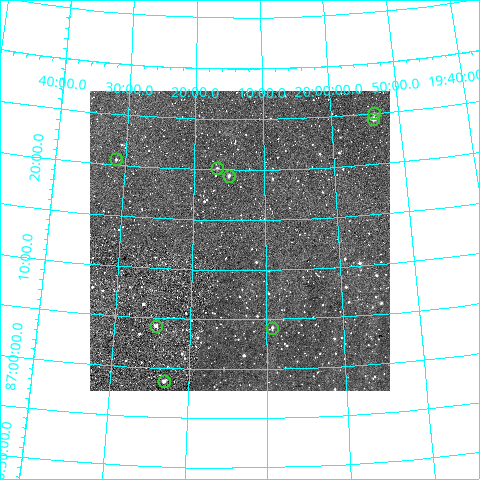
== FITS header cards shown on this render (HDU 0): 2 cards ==
NAXIS1  =                  300
NAXIS2  =                  300

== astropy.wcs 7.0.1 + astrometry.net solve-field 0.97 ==
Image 300 x 300 px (HDU 0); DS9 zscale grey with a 90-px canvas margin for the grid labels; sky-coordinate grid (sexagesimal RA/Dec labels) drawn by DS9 from the SOLVED WCS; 8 Tycho-2 reference stars matched to detected sources circled (green)
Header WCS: RA---TAN/DEC--TAN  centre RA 20:13:31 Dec +87:13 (303.38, +87.22 deg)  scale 6 arcsec/px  FOV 30.0' x 30.0'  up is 0 deg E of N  parity normal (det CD < 0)
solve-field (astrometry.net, Tycho-2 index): VERIFIED the header's WCS against the Tycho-2 star catalogue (verified at 2 index scales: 7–8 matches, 0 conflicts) and refined it, rather than solving blind
Solved WCS: RA---TAN-SIP/DEC--TAN-SIP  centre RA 20:13:33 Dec +87:13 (303.39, +87.22 deg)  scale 6.01 arcsec/px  FOV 30.0' x 30.0'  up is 0 deg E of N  parity normal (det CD < 0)
The solver's refit moves the header's centre by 2.8 arcsec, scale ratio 1.001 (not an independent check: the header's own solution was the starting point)
Tycho-2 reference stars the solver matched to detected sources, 8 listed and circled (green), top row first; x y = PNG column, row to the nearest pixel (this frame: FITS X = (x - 90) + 1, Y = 300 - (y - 91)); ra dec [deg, ICRS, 3 dp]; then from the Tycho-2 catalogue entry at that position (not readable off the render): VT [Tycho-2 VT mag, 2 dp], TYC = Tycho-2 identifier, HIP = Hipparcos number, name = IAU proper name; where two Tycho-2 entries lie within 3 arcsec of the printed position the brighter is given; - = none
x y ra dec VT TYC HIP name
374 113 298.393 +87.417 12.08 4656-419-1 - -
373 119 298.455 +87.408 10.92 4656-489-1 - -
116 159 307.834 +87.343 12.29 4657-670-1 - -
217 168 304.180 +87.336 11.16 4657-640-1 - -
229 176 303.766 +87.324 12.10 4657-678-1 - -
156 326 306.134 +87.071 11.02 4657-674-1 - -
272 328 302.316 +87.069 12.31 4657-479-1 - -
164 381 305.783 +86.978 10.97 4657-620-1 - -